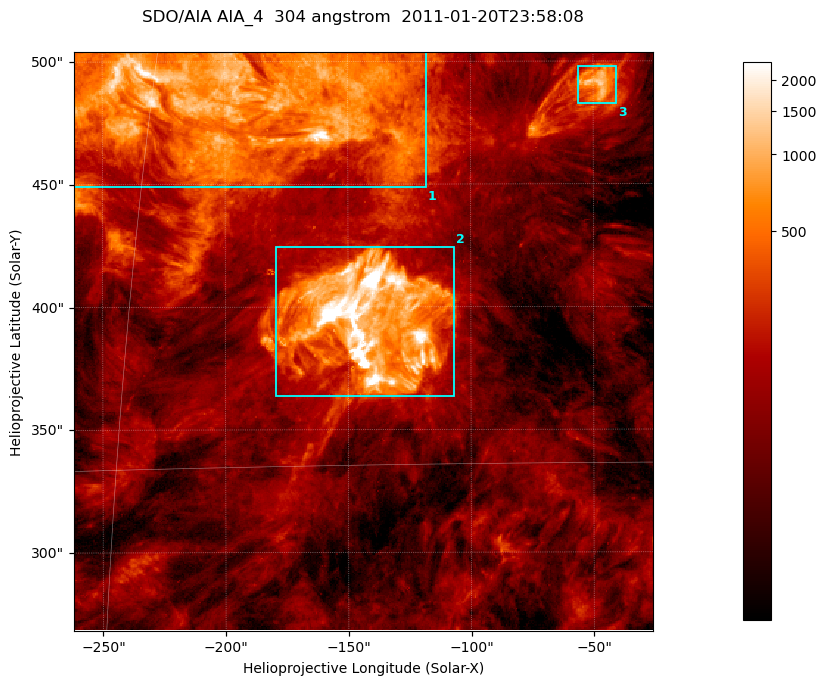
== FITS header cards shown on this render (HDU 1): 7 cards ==
TELESCOP= 'SDO/AIA '           / For AIA: SDO/AIA
INSTRUME= 'AIA_4   '           / For AIA: AIA_ATA1, AIA_ATA2, AIA_ATA3 or AIA_AT
WAVELNTH=                  304 / [angstrom] Wavelength
WAVEUNIT= 'angstrom'           / Wavelength unit: angstrom
DATE-OBS= '2011-01-20T23:58:08.124' / [ISO] Date when observation started; ISO 8
CTYPE1  = 'HPLN-TAN'           / CTYPE1; Typically HPLN
CTYPE2  = 'HPLT-TAN'           / CTYPE2; Typically HPLT

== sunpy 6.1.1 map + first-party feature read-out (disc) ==
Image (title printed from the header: SDO/AIA AIA_4  304 angstrom  2011-01-20T23:58:08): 393 x 393 px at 0.6 arcsec/px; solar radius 975 arcsec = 1625 px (partial field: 1.9% of the solar disc is inside the frame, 100% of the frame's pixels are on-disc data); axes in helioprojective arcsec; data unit not stated in the header (colour bar unlabelled)
Orientation: roll -0.132 deg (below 1 deg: not rotated)
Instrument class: DISC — disc imager (sunpy class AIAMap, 304 A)
Bright regions (active regions / flare kernels): reference = the on-disc median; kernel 3 px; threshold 5 sigma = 352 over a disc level ~106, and >= 1.15x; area >= 154 px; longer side >= 5 px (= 3 arcsec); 3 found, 3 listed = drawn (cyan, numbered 1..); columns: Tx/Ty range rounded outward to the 2 arcsec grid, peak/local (2 s.f.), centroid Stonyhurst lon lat
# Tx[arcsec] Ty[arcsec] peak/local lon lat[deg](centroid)
1 -262..-118 448..506 24 -12 +25
2 -180..-106 362..426 107 -9 +19
3 -58..-40 482..498 13 -3 +25